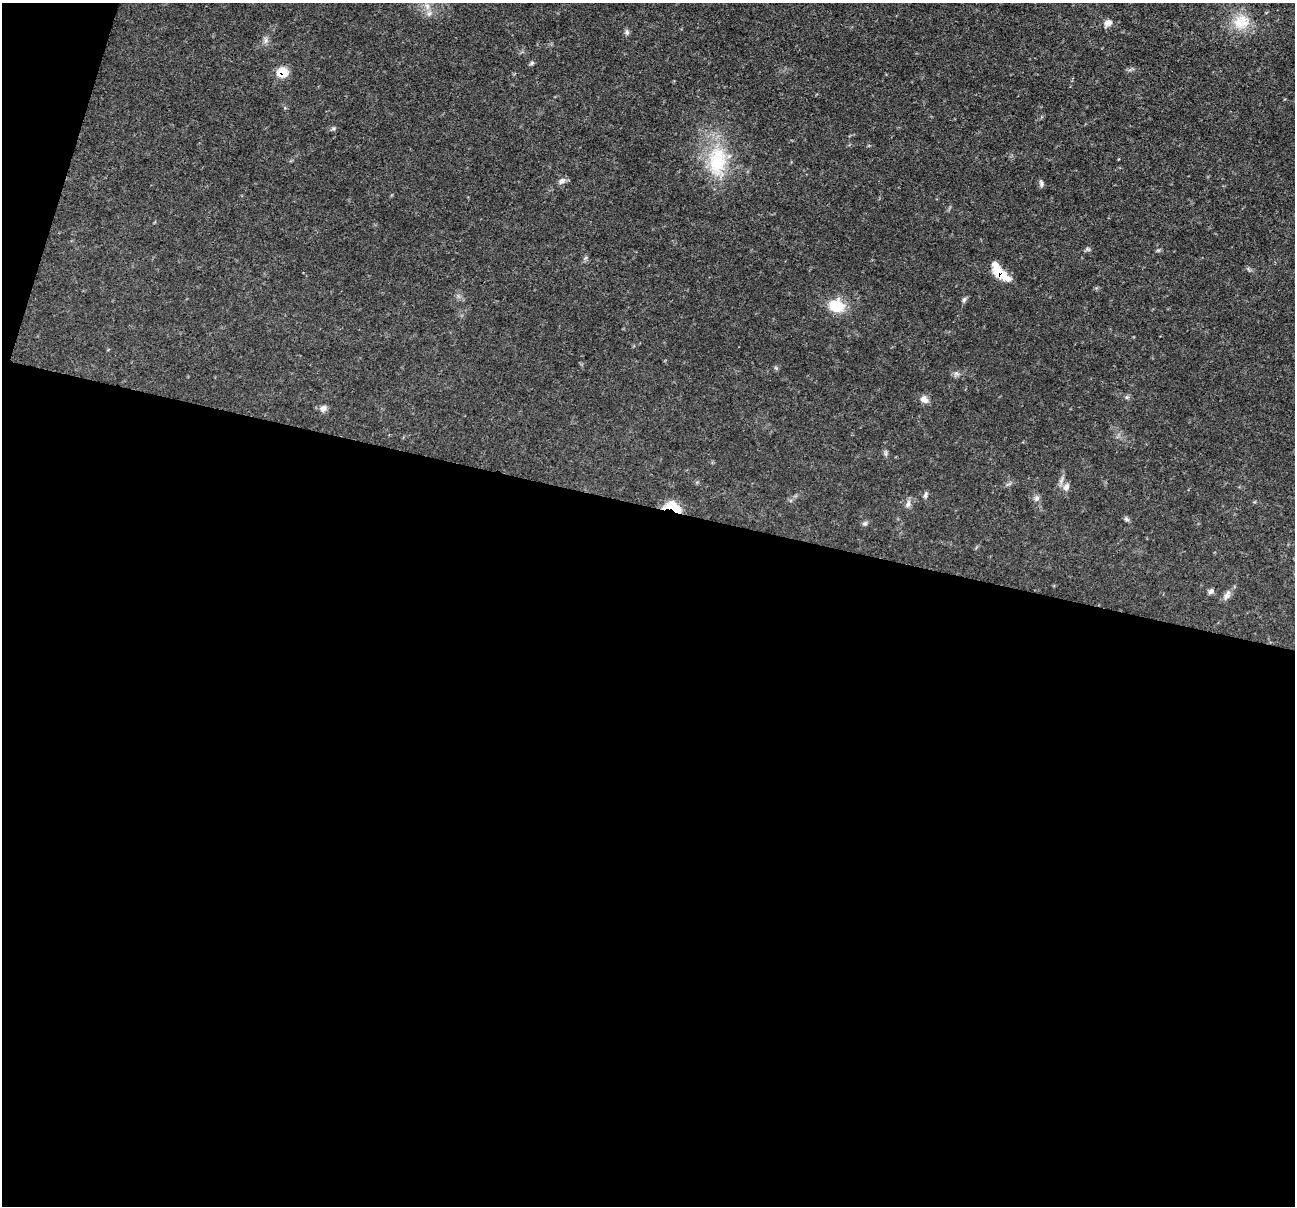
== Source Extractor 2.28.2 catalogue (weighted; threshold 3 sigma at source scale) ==
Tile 13 of 4 x 4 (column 1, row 4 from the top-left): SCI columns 2-1294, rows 251-1454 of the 5176 x 5193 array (HDU 1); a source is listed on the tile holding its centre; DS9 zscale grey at full resolution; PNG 1297 x 1208 px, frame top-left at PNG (2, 3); no overlay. Shown black and unused: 60% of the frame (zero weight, under 3 of 4 exposures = <1% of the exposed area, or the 3 px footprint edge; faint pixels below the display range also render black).
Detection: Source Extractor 2.28.2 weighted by HDU 2 'WHT'; one run over the whole footprint, this tile lists its part. Background 0.0635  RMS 0.0044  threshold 0.0198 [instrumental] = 3 sigma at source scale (4.5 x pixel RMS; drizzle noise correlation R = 1.50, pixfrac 1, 0.05/0.05 arcsec/px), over >= 5 px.
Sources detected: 23; all 23 listed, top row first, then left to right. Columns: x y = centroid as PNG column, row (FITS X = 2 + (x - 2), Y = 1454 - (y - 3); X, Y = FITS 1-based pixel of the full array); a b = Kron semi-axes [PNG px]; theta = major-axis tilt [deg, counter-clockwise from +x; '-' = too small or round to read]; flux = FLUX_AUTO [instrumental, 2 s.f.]
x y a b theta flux
429 14 7 4 1 1
1241 22 22 18 9 9.6
1108 23 10 8 8 2.2
627 32 7 4 -90 0.8
532 63 6 5 - 0.7
283 72 11 10 - 6.5
717 161 39 24 80 23
562 181 9 7 32 1.6
1041 183 10 5 -77 1
1000 273 22 9 -45 12
964 300 7 5 59 0.79
837 306 15 13 -9 11
924 399 10 7 -28 2.4
323 409 9 7 49 1.7
1066 487 10 7 49 1.8
925 495 9 5 80 0.97
1037 498 6 6 - 1.1
908 504 11 5 64 1.3
673 507 19 9 -24 9.6
1126 519 7 4 -70 0.7
865 524 7 4 0 0.75
1211 591 7 6 - 1.1
1227 596 11 7 55 2.1
Overlapping masked pixels (flux is a lower limit): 3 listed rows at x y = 283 72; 1000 273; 673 507